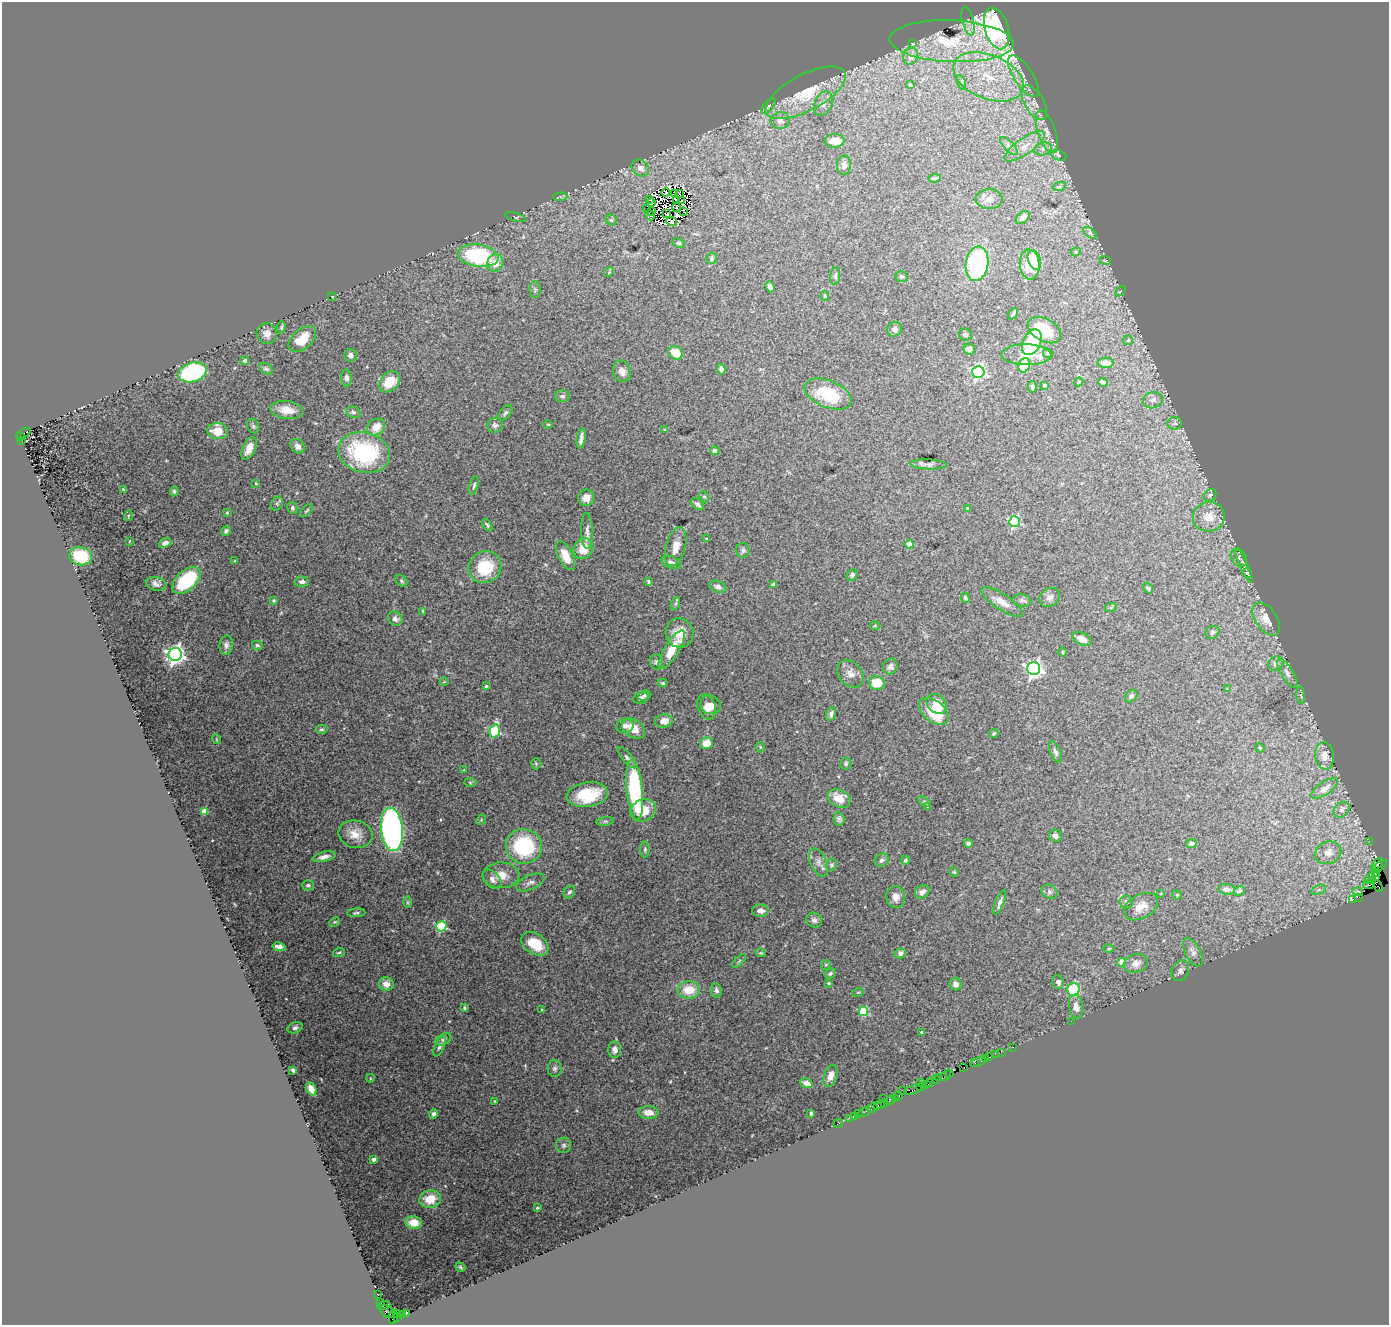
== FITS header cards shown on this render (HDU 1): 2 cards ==
NAXIS1  =                 1387
NAXIS2  =                 1323

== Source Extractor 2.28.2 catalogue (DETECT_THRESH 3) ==
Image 1387 x 1323 px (HDU 1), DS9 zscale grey, 1 PNG px = 1 image px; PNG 1391 x 1327 px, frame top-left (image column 1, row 1323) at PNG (2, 2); each listed source drawn as its Kron ellipse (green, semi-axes under 4 px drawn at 4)
Background 2.6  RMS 0.041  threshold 0.122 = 3 sigma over >= 5 px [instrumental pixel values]
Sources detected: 364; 7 with non-positive FLUX_AUTO (blend fragments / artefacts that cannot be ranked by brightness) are neither listed nor drawn; the other 357 listed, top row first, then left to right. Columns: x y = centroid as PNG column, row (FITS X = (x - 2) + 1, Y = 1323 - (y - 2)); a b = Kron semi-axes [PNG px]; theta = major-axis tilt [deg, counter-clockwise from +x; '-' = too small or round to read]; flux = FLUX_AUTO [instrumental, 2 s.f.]
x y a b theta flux
968 21 14 5 -75 14
997 29 21 11 -73 2100
952 41 62 21 -2 160
913 44 3 2 - 1.9
911 56 9 7 63 11
1023 76 24 9 -57 36
989 77 37 22 -22 220
961 82 7 4 -72 6.7
910 85 4 3 - 7.2
806 93 44 18 28 120
1034 103 19 9 -59 30
823 104 13 8 65 18
769 106 9 5 46 6.3
780 121 9 8 - 13
1047 132 22 9 -72 37
835 141 10 7 4 31
1009 146 11 5 -45 8.5
1025 146 23 8 35 35
1043 149 9 6 16 12
1059 155 8 5 -21 6
844 165 9 7 86 13
640 168 9 7 -40 16
934 178 6 3 9 5
1059 187 7 4 19 4.3
666 192 4 2 - 3.8
674 193 4 2 - 0.56
679 193 3 2 - 3.1
560 197 7 4 3 4
649 199 3 2 - 4.9
989 199 13 10 -1 17
677 200 3 2 - 2.4
681 201 2 2 - 4.6
651 203 4 2 - 1.6
677 207 5 2 - 0.11
647 209 2 2 - 1.9
651 211 2 2 - 4.5
684 212 3 2 - 2
667 214 3 2 - 6.2
650 215 5 2 - 1.7
515 217 11 4 -17 3.7
1023 218 8 5 40 11
611 220 6 5 - 3.6
672 221 5 4 - 0.11
1090 233 8 4 -37 5.7
679 243 6 4 -26 3.9
1076 252 5 4 - 4
478 256 20 11 -8 290
712 258 6 5 - 6.1
1034 260 10 6 -71 73
1105 260 6 3 -20 2.8
495 263 9 8 - 32
977 264 17 11 81 300
1030 264 15 10 -85 44
609 272 5 4 - 3.3
835 276 9 5 85 6.6
901 277 6 5 - 4.4
770 287 5 4 - 9.2
535 290 8 5 90 5.6
1120 291 6 2 45 2
332 296 4 3 - 1.7
825 296 5 4 - 4
1013 314 6 3 54 5.6
281 327 6 4 81 4
895 329 8 7 - 11
1044 330 18 11 -30 110
267 333 10 10 - 19
965 335 6 6 - 7.1
302 339 16 9 41 57
1128 340 5 5 - 3
1032 342 13 8 62 130
969 349 6 5 - 15
675 353 8 6 -32 49
1048 353 5 4 - 3.7
350 355 6 6 - 8
1026 355 25 10 -1 78
245 360 5 4 - 3.8
1106 363 8 5 1 18
1024 365 7 5 71 69
266 369 7 5 -27 5.6
721 369 5 4 - 13
622 371 11 8 -70 16
192 372 14 9 17 360
978 372 6 6 - 620
347 378 8 5 -88 9.6
390 382 12 8 47 59
1079 382 4 3 - 2.7
1103 382 4 3 - 6.1
1045 385 4 3 - 10
1032 387 6 4 -83 5.2
828 394 25 13 -23 130
562 396 7 6 - 6.8
1153 400 10 8 18 16
287 410 16 9 -8 39
353 412 7 5 -23 7.2
505 413 9 5 51 6.2
1175 423 7 6 - 7.1
548 424 5 3 - 2.5
495 425 7 7 - 8.6
253 426 7 6 - 5.7
376 427 9 7 35 33
664 430 4 4 - 2.7
218 431 10 8 -6 47
23 433 8 3 29 2000
20 436 4 3 - 640
581 439 10 3 82 14
22 441 3 2 - 150
298 446 8 6 -50 14
249 448 12 6 66 33
715 451 4 4 - 9
364 453 26 20 -14 280
928 464 18 5 -2 10
256 483 3 2 - 2.5
474 485 9 4 76 6.1
123 489 4 4 - 2.1
174 491 5 4 - 4.5
1210 495 7 5 42 5.6
704 497 6 4 -64 3.6
586 498 8 8 - 23
277 503 7 5 64 5.8
697 504 7 5 -40 9.6
292 508 6 5 - 6.9
967 508 4 3 - 2.2
306 511 8 3 45 4
227 513 4 3 - 2.8
128 516 5 3 - 2.7
1209 517 16 14 11 44
1015 522 5 5 - 270
487 525 7 4 -51 4.7
226 531 5 4 - 6.9
587 531 18 6 -88 15
707 539 4 3 - 2.8
130 541 3 2 - 1.9
165 543 6 4 24 12
909 544 4 4 - 45
676 547 20 10 75 34
583 549 11 9 59 54
743 550 7 7 - 7.3
80 556 11 9 -14 110
565 556 16 7 -63 42
1239 558 10 7 -59 10
235 561 4 3 - 2.7
671 562 10 6 -21 12
1244 566 18 4 -66 8.8
485 567 17 15 34 120
1247 573 5 3 - 4.1
852 575 6 5 - 6.8
186 580 17 10 42 190
401 581 7 5 -43 4.5
648 581 4 3 - 3.8
302 582 7 5 -3 11
156 584 10 6 -10 13
774 584 4 3 - 5.8
718 587 9 5 -22 12
1148 588 6 4 -53 3.8
1050 597 11 9 35 13
965 598 5 4 - 5.7
274 601 3 3 - 3.2
1022 601 9 6 -10 7.8
1002 602 24 8 -33 26
676 603 6 4 71 4.8
1111 607 6 4 20 3.5
423 611 3 2 - 2.3
395 619 8 6 -41 10
1266 619 18 10 -56 46
875 626 5 3 - 2.9
1212 632 7 6 - 7.4
679 633 14 14 - 41
1082 639 10 6 -28 20
226 645 10 6 84 10
257 645 5 4 - 5.5
672 650 22 7 58 68
1062 652 5 3 - 3
175 654 6 6 - 1400
656 662 8 6 -75 7.8
1276 664 8 7 - 12
890 666 8 7 - 12
1034 669 6 6 - 1100
1287 673 16 6 -59 15
850 674 15 11 -48 21
444 682 4 3 - 2
663 683 5 3 - 3.7
877 683 8 7 - 52
486 686 4 3 - 3.8
1227 689 4 3 - 2.4
1301 695 9 3 -85 4.8
644 696 6 5 - 6.5
1131 696 7 5 45 8.9
641 698 8 6 14 7.2
937 704 11 8 -44 45
711 705 10 9 - 16
707 707 13 9 -71 19
934 711 17 10 -39 89
831 714 7 5 74 11
664 721 9 7 14 25
625 726 9 7 10 13
633 728 12 8 -35 45
322 729 6 4 13 5
495 731 7 5 75 210
994 734 5 4 - 5
216 739 5 3 - 2
707 743 6 6 - 37
760 747 5 3 - 2.4
1260 748 5 3 - 2.4
1055 752 12 5 -68 8.8
1325 756 13 9 -83 27
627 758 13 5 -50 8.2
536 764 6 5 - 3.4
846 764 6 5 - 5.2
464 770 3 3 - 4.2
470 782 6 4 -2 3.8
1325 788 15 6 34 16
635 790 30 8 -84 310
587 795 21 12 8 110
839 798 12 9 -28 44
924 802 7 4 -30 4.6
928 806 4 4 - 6.2
643 810 13 10 24 52
1342 810 9 7 41 10
204 812 4 4 - 78
839 819 7 5 -83 7
481 820 5 4 - 2.9
605 821 8 4 8 5.5
392 829 22 11 -84 1100
355 834 17 13 -12 40
1055 836 6 6 - 10
1369 841 2 2 - 42
968 843 4 4 - 10
1191 844 5 4 - 10
524 846 18 17 - 230
645 849 8 4 90 5.6
1328 853 13 11 23 26
324 857 12 5 13 15
882 860 7 6 - 8.6
905 860 4 4 - 4.1
819 862 15 8 -66 16
1377 864 7 4 46 290
831 865 6 5 - 5.3
1380 866 8 3 36 28
954 872 5 4 - 2.4
1375 872 3 2 - 160
501 875 18 13 1 40
1376 876 2 2 - 80
1370 878 6 3 50 1200
492 879 11 7 -51 15
1373 881 3 3 - 1400
530 882 15 7 23 14
308 885 6 5 - 6.5
1369 885 6 3 -9 200
1378 886 6 3 -63 330
1227 889 8 5 -7 15
1319 890 7 4 18 7
1239 891 6 4 28 5.3
1358 891 5 2 - 3.8
569 892 7 5 54 9.2
922 892 8 6 35 14
1050 892 8 6 -34 8.2
1161 893 3 2 - 2.5
1177 895 4 4 - 3.7
896 897 11 9 -78 18
1359 897 4 2 - 120
1353 899 3 2 - 34
407 902 6 4 90 3.4
1000 902 12 3 69 9.5
1126 902 7 6 - 9.4
1141 907 18 12 30 35
760 911 8 6 -2 14
356 913 9 4 4 4.9
814 920 8 7 - 9.4
335 922 6 4 26 3.6
441 926 5 5 - 260
535 944 15 10 -33 70
279 947 6 4 -12 12
1109 948 5 3 - 3.1
339 952 6 3 17 3.8
1193 952 15 7 -62 16
761 953 5 3 - 3.7
900 953 6 5 - 9.5
739 961 9 3 45 3.7
1121 962 4 4 - 29
1136 963 12 9 16 21
826 965 5 4 - 3.4
1180 971 11 8 65 12
830 973 6 5 - 6.7
1058 982 7 6 - 7.8
828 983 4 4 - 4.8
386 984 7 6 - 22
956 984 6 6 - 13
1073 989 6 6 - 120
689 990 11 8 3 59
716 990 7 5 -79 11
858 992 5 3 - 2.6
1076 1007 12 7 -82 19
464 1008 3 3 - 3.4
542 1010 4 4 - 3.1
863 1011 5 4 - 130
1071 1021 2 2 - 21
295 1028 8 5 20 7.1
922 1032 3 3 - 4.3
444 1039 8 5 28 7.6
440 1046 11 5 66 8.9
1012 1047 3 2 - 91
615 1050 8 6 -89 17
1001 1052 2 2 - 74
995 1054 3 2 - 64
990 1057 4 3 - 150
985 1058 2 2 - 82
974 1062 4 2 - 110
978 1062 8 2 18 170
555 1068 8 7 - 7.8
964 1068 3 2 - 130
293 1070 4 3 - 6.4
950 1074 3 2 - 85
830 1076 11 6 73 17
945 1076 6 3 46 310
370 1078 4 3 - 2.3
938 1078 4 3 - 190
935 1079 3 3 - 200
806 1083 6 4 -21 21
921 1083 3 2 - 130
930 1083 4 2 - 360
926 1084 4 3 - 200
921 1087 4 2 - 91
311 1089 7 4 -60 23
913 1090 9 3 17 390
903 1091 2 2 - 100
899 1095 3 3 - 140
896 1098 3 2 - 140
884 1099 2 2 - 130
890 1100 5 3 - 200
494 1101 3 2 - 1.8
884 1103 2 2 - 130
881 1104 3 3 - 110
877 1106 3 3 - 170
872 1108 6 3 31 260
864 1112 7 2 27 77
648 1113 10 6 -2 31
811 1113 3 3 - 3.7
434 1114 5 4 - 8.1
859 1114 3 3 - 210
855 1116 3 2 - 75
849 1118 3 2 - 91
838 1124 5 2 - 56
564 1145 7 7 - 6.9
373 1159 4 3 - 18
430 1199 11 8 10 61
537 1208 3 3 - 4.1
414 1222 8 6 -7 46
460 1267 5 3 - 3.3
377 1294 2 2 - 32
381 1302 4 3 - 88
384 1305 6 3 18 150
387 1312 8 5 -38 490
397 1313 2 2 - 350
407 1313 3 2 - 150
403 1314 3 3 - 56
393 1317 7 4 -86 330
398 1317 3 2 - 30
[7 non-positive-flux detections neither listed nor drawn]